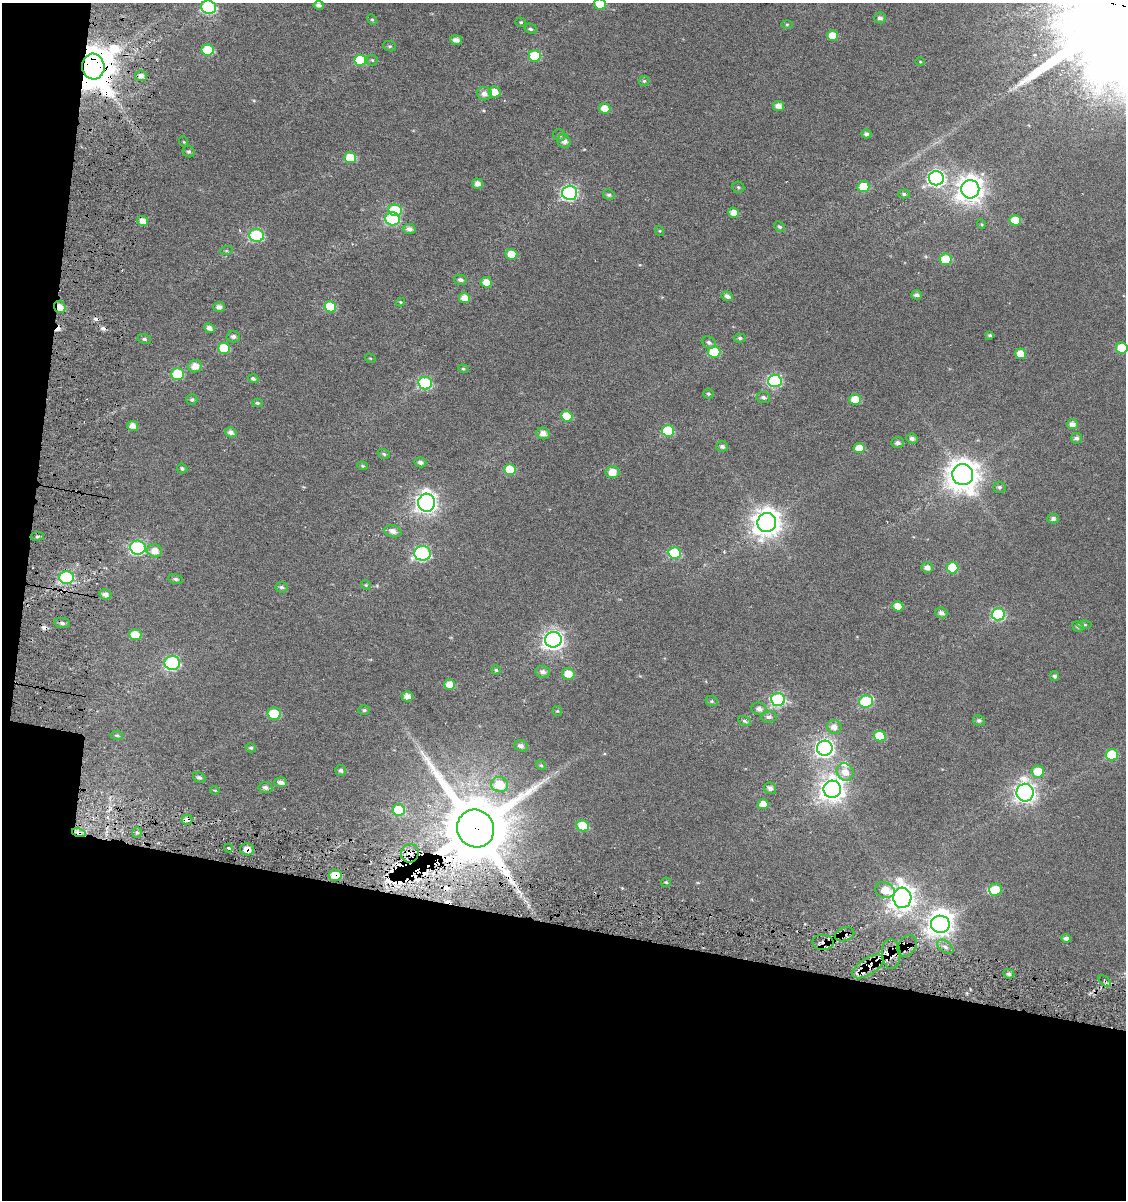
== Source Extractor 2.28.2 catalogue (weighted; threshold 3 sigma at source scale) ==
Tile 3 of 2 x 2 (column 1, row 2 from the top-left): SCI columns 245-1368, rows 111-1308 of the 2705 x 2632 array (HDU 1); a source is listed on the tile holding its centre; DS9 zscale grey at full resolution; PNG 1128 x 1202 px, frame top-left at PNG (2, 3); each listed source drawn as its Kron ellipse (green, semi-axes under 4 px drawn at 4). Shown black and unused: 26% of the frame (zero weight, under 6 of 11 exposures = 16% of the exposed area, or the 3 px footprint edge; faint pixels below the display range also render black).
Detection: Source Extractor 2.28.2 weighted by HDU 2 'WHT'; one run over the whole footprint, this tile lists its part. Background 0.044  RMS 0.025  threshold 0.102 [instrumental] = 3 sigma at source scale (4.09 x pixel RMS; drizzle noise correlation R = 1.36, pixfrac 0.8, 0.0396/0.0396 arcsec/px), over >= 5 px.
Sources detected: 205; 2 inside a brighter object's white glare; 13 cosmic-ray / hot-pixel residue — neither listed nor drawn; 5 inside a brighter listed object's ellipse — not listed separately; the other 185 listed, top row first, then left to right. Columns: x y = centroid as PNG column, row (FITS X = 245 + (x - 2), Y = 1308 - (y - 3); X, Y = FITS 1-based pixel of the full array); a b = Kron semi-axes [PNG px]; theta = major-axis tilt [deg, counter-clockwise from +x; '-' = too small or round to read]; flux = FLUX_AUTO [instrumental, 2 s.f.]
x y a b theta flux
600 4 6 5 - 57
319 5 5 4 - 7.3
209 7 7 6 - 220
880 18 6 5 - 7.7
372 20 5 4 - 3.1
521 22 5 4 - 2.9
787 24 6 4 1 2.3
531 29 6 5 - 4.7
833 36 5 5 - 38
456 40 6 4 -7 13
390 46 6 5 - 3.7
208 50 6 5 - 72
535 56 6 5 - 84
360 60 6 6 - 130
372 60 5 5 - 3.7
920 62 5 3 - 2.1
93 67 13 11 -83 9200
141 76 6 5 - 13
644 81 5 5 - 3.7
494 92 6 5 - 29
484 94 7 6 - 13
778 106 5 5 - 15
605 108 6 5 - 26
866 134 5 4 - 6.4
559 135 6 5 - 5.5
564 141 7 6 - 12
184 142 5 3 - 2.2
189 152 6 5 - 4.6
350 158 6 5 - 67
936 178 7 7 - 660
478 184 5 5 - 15
738 187 6 5 - 3.7
863 187 6 5 - 64
970 189 9 9 - 2500
570 193 7 7 - 430
904 194 6 4 -1 3.9
609 195 6 5 - 4.6
395 210 7 5 -17 100
734 213 5 5 - 20
393 219 7 6 - 190
1015 220 5 5 - 38
143 221 5 5 - 19
981 224 5 3 - 2.2
780 227 6 5 - 4.7
409 229 6 5 - 10
660 231 5 3 - 2
257 235 7 6 - 170
226 251 6 4 18 2.9
511 254 6 5 - 34
946 259 6 5 - 57
460 280 6 5 - 6.8
486 282 6 5 - 22
917 295 5 4 - 8.8
727 296 6 5 - 10
464 298 5 5 - 22
400 302 4 4 - 2.3
60 307 6 5 - 21
219 307 6 5 - 9.7
330 307 6 5 - 84
209 328 5 4 - 12
990 335 4 3 - 3.8
233 337 7 5 -2 6.6
740 338 6 4 -1 4.5
144 339 7 4 -10 4.6
709 342 7 5 -25 7.3
224 348 6 5 - 74
1122 348 6 5 - 64
714 352 6 6 - 84
1020 354 5 5 - 31
370 358 5 3 - 2.1
195 366 7 6 - 22
463 369 5 4 - 3.1
178 374 6 6 - 82
253 379 5 4 - 5.3
775 381 7 6 - 280
425 383 7 6 - 200
708 394 5 5 - 3.8
763 397 7 5 -8 6.4
192 400 5 5 - 4.4
855 400 6 5 - 44
257 403 5 4 - 4
567 416 6 5 - 57
1072 424 5 5 - 14
133 426 5 5 - 15
668 431 6 6 - 120
231 432 6 5 - 10
543 433 6 6 - 15
912 438 6 5 - 8.6
1076 438 5 5 - 8.1
897 443 6 5 - 8
722 446 6 5 - 6.4
859 448 5 5 - 30
384 454 6 4 -19 4.1
420 462 6 5 - 8.4
362 466 5 4 - 2.9
182 468 5 5 - 4.1
510 469 6 5 - 64
612 472 7 6 - 28
963 475 10 10 - 3900
999 487 6 5 - 4.7
427 503 9 8 - 1200
1053 519 5 5 - 7.3
767 522 9 9 - 2800
393 531 9 6 -17 12
37 536 7 3 8 3.8
138 547 8 7 - 270
155 551 7 6 - 25
423 553 8 7 - 330
674 553 6 5 - 140
927 568 6 5 - 13
952 568 6 5 - 79
67 577 7 6 - 190
176 579 7 5 -10 4.9
366 585 5 4 - 2.6
282 587 6 5 - 5.3
105 594 6 5 - 13
898 606 5 5 - 23
941 613 6 5 - 10
998 614 6 6 - 240
62 623 8 5 -9 5.9
1085 625 7 4 0 3.4
1078 626 6 5 - 6.2
135 635 6 5 - 39
553 640 8 7 - 1100
172 663 8 7 - 270
496 670 4 4 - 3.3
543 672 7 6 - 9.7
568 674 6 5 - 32
1055 676 5 4 - 5.5
450 685 5 5 - 25
407 696 6 5 - 15
778 699 7 6 - 290
712 701 6 5 - 3.5
866 701 7 6 - 140
759 709 8 6 -16 11
364 710 6 5 - 4.1
557 711 5 5 - 2.8
274 714 7 6 - 76
769 717 8 6 5 7.9
979 720 6 5 - 5.9
744 721 7 4 -27 4.7
834 727 7 7 - 15
117 735 6 4 -8 3.6
880 736 6 5 - 60
521 746 7 5 -16 9.2
251 748 5 4 - 3.9
825 748 8 7 - 820
1112 755 6 5 - 79
541 765 5 4 - 3.3
341 770 5 5 - 5.4
1038 771 6 6 - 50
845 772 9 8 - 24
199 777 6 5 - 5.8
281 782 6 5 - 12
500 785 8 7 - 66
265 787 7 5 -8 7.7
770 788 6 5 - 8.9
832 789 9 8 - 1900
215 790 5 4 - 2.6
1025 793 9 8 - 1200
763 804 5 5 - 25
399 810 6 6 - 76
187 820 5 5 - 12
583 826 6 5 - 56
476 829 19 18 - 23000
137 832 5 5 - 4.6
79 833 7 4 -14 8.7
228 848 4 3 - 3.3
247 849 7 6 - 17
410 853 9 8 - 21
335 875 6 6 - 39
666 882 5 4 - 2.9
995 889 6 6 - 42
885 890 10 8 -19 32
902 898 10 9 - 2100
940 924 9 8 - 1700
844 934 10 6 18 11
1066 938 5 4 - 11
823 943 10 7 -2 13
907 946 11 8 56 16
945 947 9 5 -36 8.6
891 954 15 9 -86 21
868 966 18 8 32 47
1009 974 6 4 -24 6.9
1105 981 7 4 -40 7.3
Overlapping masked pixels (flux is a lower limit): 15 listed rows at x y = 93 67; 60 307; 67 577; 187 820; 476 829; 79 833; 247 849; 410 853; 335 875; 844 934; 823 943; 907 946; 891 954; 868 966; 1105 981
Isophote crosses this tile's border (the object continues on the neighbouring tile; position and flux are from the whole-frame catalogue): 3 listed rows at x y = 600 4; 209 7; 1122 348